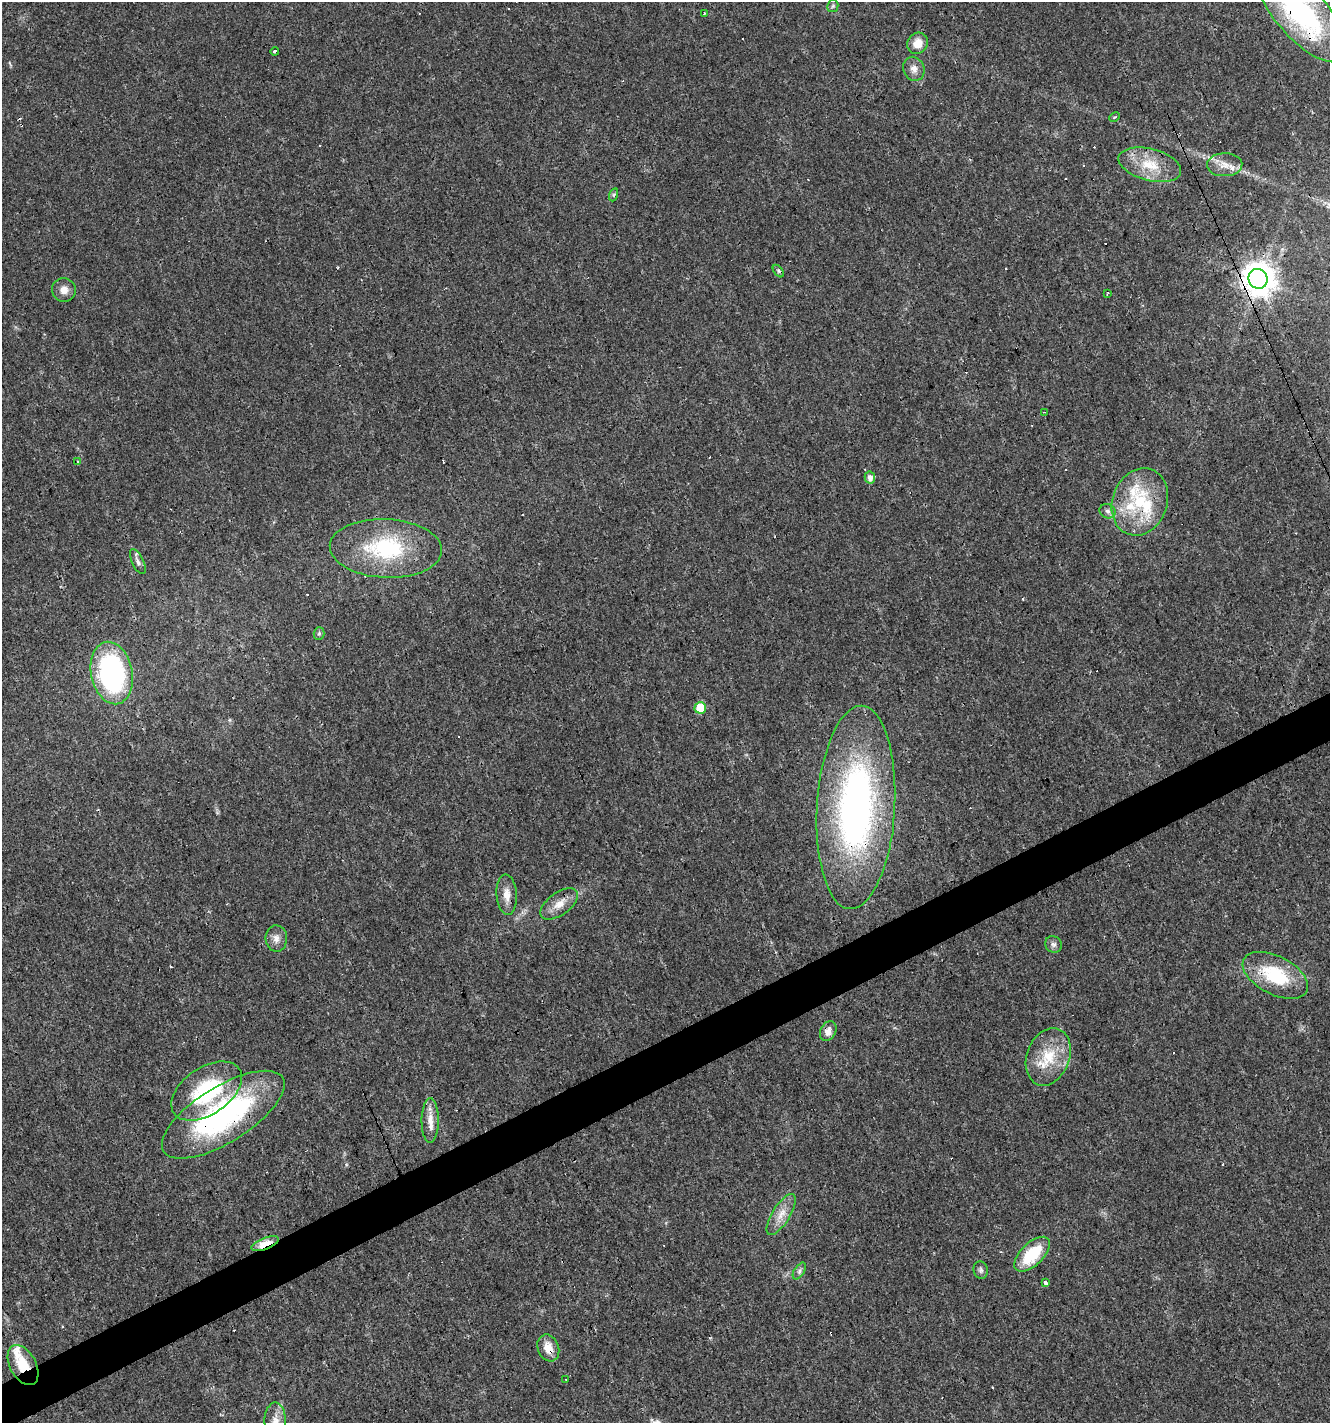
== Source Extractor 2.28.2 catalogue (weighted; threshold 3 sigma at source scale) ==
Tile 7 of 4 x 4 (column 3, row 2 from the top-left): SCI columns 2805-4132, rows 2842-4262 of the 5550 x 5682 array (HDU 1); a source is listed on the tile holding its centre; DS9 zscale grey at full resolution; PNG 1332 x 1425 px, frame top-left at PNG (2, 2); each listed source drawn as its Kron ellipse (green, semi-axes under 4 px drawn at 4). Shown black and unused: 3% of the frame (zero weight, under 3 of 4 exposures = <1% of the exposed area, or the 3 px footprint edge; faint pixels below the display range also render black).
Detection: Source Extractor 2.28.2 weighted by HDU 2 'WHT'; one run over the whole footprint, this tile lists its part. Background 0.0143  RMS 0.0028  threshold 0.0127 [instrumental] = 3 sigma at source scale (4.5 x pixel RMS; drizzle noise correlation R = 1.50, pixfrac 1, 0.0396/0.0396 arcsec/px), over >= 5 px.
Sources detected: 78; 29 cosmic-ray / hot-pixel residue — neither listed nor drawn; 4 inside a brighter listed object's ellipse — not listed separately; the other 45 listed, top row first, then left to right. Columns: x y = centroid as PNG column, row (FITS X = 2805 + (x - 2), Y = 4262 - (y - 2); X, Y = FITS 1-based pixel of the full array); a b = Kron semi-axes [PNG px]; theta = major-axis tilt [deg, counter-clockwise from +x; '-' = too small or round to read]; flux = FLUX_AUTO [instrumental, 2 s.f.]
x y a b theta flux
833 6 6 5 - 0.48
1301 12 62 25 -49 58
704 13 3 3 - 0.4
918 43 11 10 - 3.5
275 51 4 3 - 0.75
914 69 12 10 -68 2
1114 117 5 3 - 0.34
1150 165 32 16 -15 8.7
1225 165 18 11 2 3.6
613 195 6 4 71 0.45
778 271 7 4 -53 0.55
1258 279 10 9 - 500
64 290 12 11 - 2.4
1108 293 3 2 - 0.25
1044 412 3 2 - 0.29
77 462 3 3 - 0.82
870 477 6 5 - 1.7
1140 502 34 27 70 18
1108 511 8 7 - 1
386 548 56 29 -3 27
138 561 13 6 -65 1.1
319 633 6 5 - 0.52
112 673 31 20 -78 52
700 708 6 5 - 8.4
856 807 102 39 87 110
507 895 20 10 -86 3.1
559 904 21 11 36 3.7
276 938 13 11 -87 2
1054 944 9 8 - 1
1275 975 35 19 -27 17
828 1031 10 7 63 2
1048 1057 30 21 69 10
207 1091 39 23 35 25
223 1115 70 28 32 61
430 1120 22 8 90 3.4
781 1215 23 9 58 3.7
265 1244 14 6 21 6.6
1032 1254 22 11 44 12
981 1270 9 7 -75 0.85
799 1271 9 5 57 0.83
1045 1283 3 3 - 2
548 1348 14 10 -68 3.8
23 1365 22 13 -61 8.3
566 1379 3 2 - 0.29
275 1421 18 10 -90 4
Overlapping masked pixels (flux is a lower limit): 9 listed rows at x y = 1301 12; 1258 279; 856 807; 1275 975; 828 1031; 223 1115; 265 1244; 548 1348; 23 1365
Isophote crosses this tile's border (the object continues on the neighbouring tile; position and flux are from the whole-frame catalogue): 2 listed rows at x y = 1301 12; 275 1421